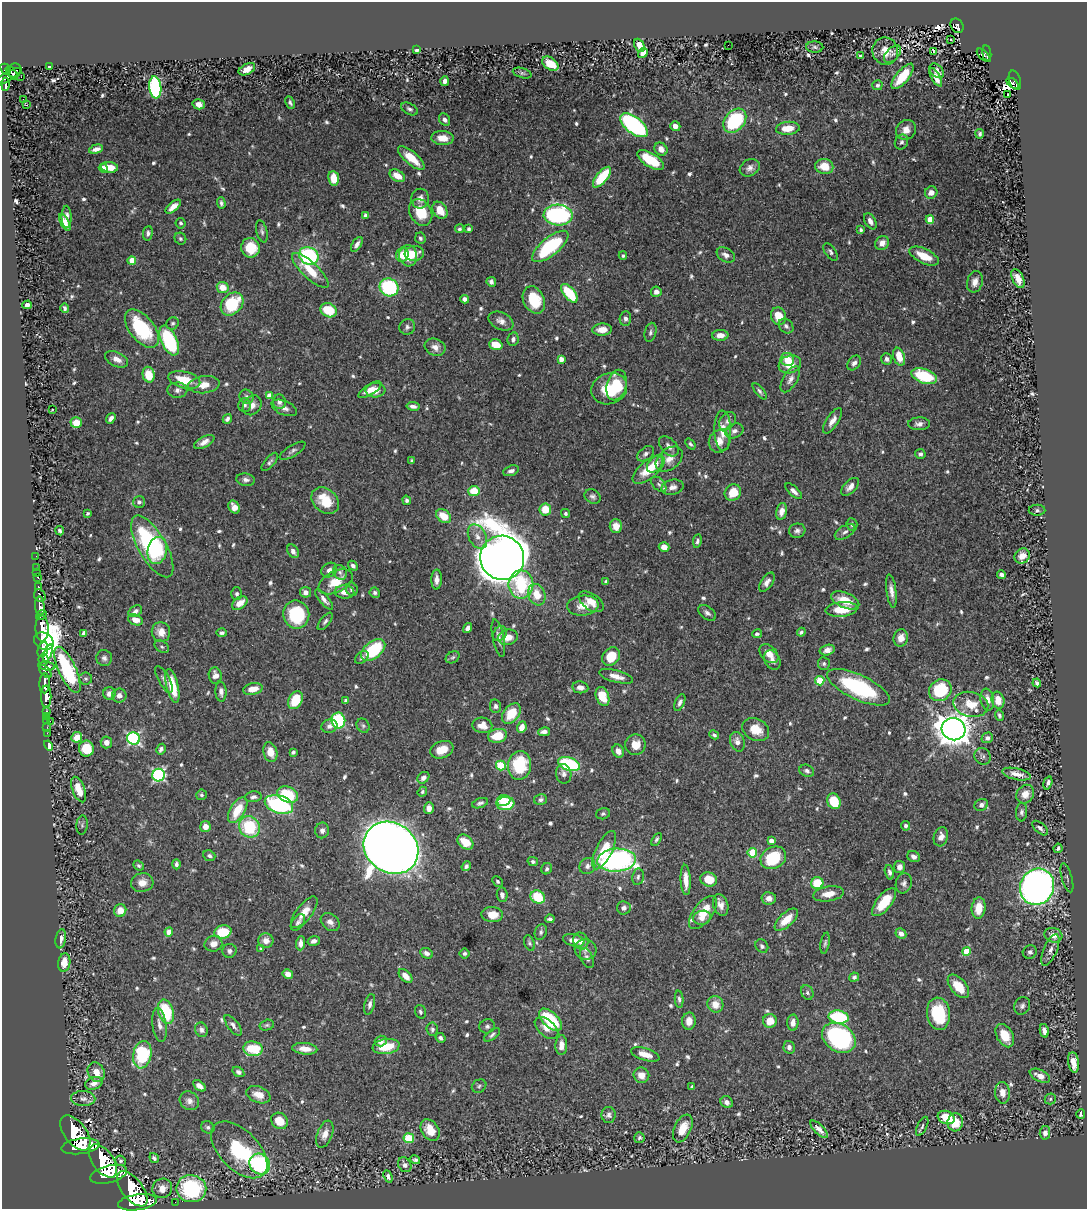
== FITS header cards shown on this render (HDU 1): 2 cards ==
NAXIS1  =                 1085
NAXIS2  =                 1207

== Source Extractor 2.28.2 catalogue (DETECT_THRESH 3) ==
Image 1085 x 1207 px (HDU 1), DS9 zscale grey, 1 PNG px = 1 image px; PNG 1089 x 1211 px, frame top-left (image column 1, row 1207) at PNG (2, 2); each listed source drawn as its Kron ellipse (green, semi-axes under 4 px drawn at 4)
Background 0.847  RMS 0.022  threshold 0.0647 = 3 sigma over >= 5 px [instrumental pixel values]
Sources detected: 724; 5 with non-positive FLUX_AUTO (blend fragments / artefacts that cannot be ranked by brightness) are neither listed nor drawn; of the other 719, the 500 brightest by FLUX_AUTO listed and drawn (219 fainter detections omitted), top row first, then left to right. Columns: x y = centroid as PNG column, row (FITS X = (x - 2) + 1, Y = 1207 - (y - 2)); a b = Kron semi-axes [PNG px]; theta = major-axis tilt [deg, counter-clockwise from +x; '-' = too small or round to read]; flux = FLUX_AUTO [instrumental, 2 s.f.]
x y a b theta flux
957 26 8 6 -56 120
951 39 3 2 - 4.8
639 45 7 5 -63 19
728 45 2 2 - 3.7
815 47 8 5 -3 3.8
417 50 4 4 - 4.2
885 51 14 13 - 21
933 51 4 3 - 4.4
643 53 5 4 - 7.8
987 53 7 4 -81 94
892 54 10 6 45 4
984 55 9 2 -44 39
861 56 4 3 - 3.2
550 64 9 6 -36 43
49 66 3 3 - 4.2
6 69 6 4 -49 510
247 69 9 5 28 13
15 70 7 6 - 450
937 71 8 6 -48 8.2
12 73 8 4 -49 490
522 73 9 5 -16 3.3
902 76 15 6 51 49
6 77 17 4 29 350
21 77 2 2 - 7.1
936 77 10 4 -62 9.8
1015 80 10 5 -72 65
445 81 5 4 - 6.9
1013 83 7 2 -38 25
5 84 6 4 88 220
877 85 5 5 - 3.3
155 87 11 6 -83 190
1008 95 3 2 - 5.9
23 99 2 2 - 220
290 103 7 4 -63 3.2
199 104 6 5 - 8.4
27 105 3 3 - 13
409 109 9 5 -28 4.1
445 120 6 5 - 5.2
735 121 13 10 48 130
634 125 16 8 -38 250
675 126 5 5 - 8.9
788 128 12 6 6 23
906 130 10 9 - 12
980 134 5 4 - 2.9
442 138 11 7 -4 17
901 142 8 6 60 4.1
96 149 7 4 15 7.8
661 149 7 6 - 11
411 158 16 6 -41 30
650 160 15 7 -32 61
824 166 9 7 -12 26
109 167 8 5 -6 18
103 168 4 4 - 20
750 168 10 8 29 7.5
397 176 8 5 -31 20
602 177 13 5 51 73
334 178 7 5 -82 23
931 192 6 6 - 11
420 199 10 9 - 8.4
221 203 6 4 -88 3.5
173 207 9 4 39 10
440 210 9 6 -56 23
421 212 14 11 -61 39
365 215 4 3 - 3.4
558 215 14 10 -3 290
67 217 11 5 -89 7
930 219 4 4 - 25
870 221 9 5 -61 7.1
65 222 9 4 -62 8.6
181 223 5 5 - 2.8
459 229 5 4 - 2.9
469 229 4 3 - 3.3
861 230 3 3 - 3
262 231 11 5 -76 4.2
148 233 7 5 83 4.4
420 238 6 5 - 2.9
180 239 6 5 - 2.8
882 243 7 6 - 10
357 244 8 4 57 6.4
550 246 22 9 39 130
250 248 10 9 - 36
831 252 10 5 -55 3.9
414 253 10 7 5 14
402 255 7 6 - 17
726 255 10 6 -31 7.8
309 256 10 8 -30 150
408 256 11 9 -83 26
623 256 4 4 - 3.1
924 256 16 7 -25 33
132 260 4 4 - 20
310 270 24 8 -43 37
1018 279 10 5 -65 15
491 282 5 4 - 4.2
975 282 11 7 77 11
223 287 6 5 - 24
389 287 10 8 -30 120
656 292 5 5 - 7.6
569 293 11 5 -51 66
465 299 4 4 - 5.5
534 300 14 10 -64 50
232 304 13 9 47 75
27 305 5 4 - 6.8
65 308 5 3 - 3.2
329 310 8 6 -28 50
779 316 9 7 -73 25
625 319 7 6 - 5.3
501 321 13 8 -24 10
172 323 6 6 - 3
786 326 8 6 -47 5.2
407 327 8 7 - 4.7
142 329 22 12 -51 100
602 330 10 6 3 13
650 332 10 5 76 4
720 335 8 5 1 13
513 339 7 5 79 4.6
169 341 16 8 -65 130
496 345 7 5 -18 25
435 347 10 8 -20 10
899 357 9 5 -71 25
117 359 12 7 -26 12
561 359 4 4 - 11
787 359 7 6 - 23
887 359 6 5 - 5.3
854 363 8 6 50 5.8
790 364 11 8 18 26
149 375 8 6 -76 32
924 376 13 7 -19 82
790 379 15 7 58 8.8
184 380 16 8 -14 36
204 385 16 8 7 20
617 385 15 10 75 60
609 389 18 15 22 47
177 390 10 7 -2 6.4
370 390 13 5 32 12
375 390 10 7 4 24
760 391 10 4 -51 4
269 395 4 4 - 14
246 397 7 6 - 5
279 402 7 6 - 6.1
244 405 7 6 - 4.1
252 405 10 8 51 12
413 406 7 3 -9 6.2
284 408 13 7 -23 8.7
52 409 3 3 - 4
111 418 6 4 52 6.2
227 419 5 4 - 4.7
727 421 10 7 49 6.5
832 421 15 6 57 11
76 423 5 5 - 22
919 424 11 6 0 6.8
723 431 20 8 -88 19
734 431 9 7 24 6.7
719 441 11 10 - 15
204 442 11 5 29 9.9
690 444 6 4 -51 2.9
669 446 12 7 -47 8.5
293 451 15 5 31 5.3
646 454 9 6 37 4.7
920 454 5 5 - 4
669 459 15 10 39 13
412 461 4 3 - 3.2
270 462 11 5 49 4
655 464 9 6 49 10
649 470 19 9 40 38
511 471 8 5 18 5.6
246 480 9 6 -8 5.7
659 484 9 5 -45 4.3
672 487 11 7 12 8.7
850 487 11 6 45 9
474 491 5 5 - 40
794 491 10 4 -44 6.3
733 492 8 8 - 32
593 496 8 6 -31 4.3
325 500 15 11 -43 45
407 500 5 4 - 3.5
139 502 6 6 - 4.2
234 507 7 5 -60 10
545 509 6 6 - 26
1037 510 8 5 0 3.4
781 511 9 5 77 9.9
87 513 4 3 - 2.9
566 513 4 4 - 3.7
444 516 8 6 -38 27
852 524 6 5 - 3.8
616 526 7 6 - 15
60 531 4 3 - 3
797 531 8 7 - 5.2
845 532 11 6 32 5.7
477 537 13 8 -63 12
697 541 7 4 80 3.7
152 546 35 14 -60 240
664 547 5 5 - 13
157 550 14 9 77 66
293 551 7 5 -59 7.9
36 556 2 2 - 9.4
1022 556 8 7 - 13
502 558 22 22 - 4000
353 566 5 4 - 4.3
37 568 2 2 - 12
329 570 8 6 37 8.1
340 572 8 6 -57 5
37 573 2 2 - 11
1002 575 4 4 - 5.3
38 577 3 3 - 55
437 579 10 5 88 8.3
606 581 3 3 - 2.9
336 582 18 10 27 32
767 582 11 5 56 7.8
521 584 14 12 -90 99
39 587 4 3 - 260
352 589 7 5 -66 4.9
891 591 16 5 -82 9.3
305 592 5 5 - 7.9
345 592 10 6 -3 12
375 593 5 5 - 3.3
237 594 6 5 - 4.1
537 595 11 8 -69 26
40 596 6 5 - 390
324 599 13 4 -48 8
845 600 15 7 -22 27
591 602 14 8 -35 18
240 603 9 5 34 18
583 606 15 10 5 18
40 607 10 5 -87 1800
841 609 16 7 5 35
135 611 7 5 33 6
707 613 10 6 -38 5.3
41 615 6 3 38 1100
296 615 14 13 - 91
135 620 8 5 -21 14
325 621 10 5 52 4.1
42 628 13 6 -90 4200
468 628 5 4 - 5.8
161 632 10 9 - 14
801 632 4 4 - 3.1
84 633 4 4 - 5.3
222 633 5 4 - 4.4
500 634 8 6 52 5.5
757 634 5 4 - 3.4
508 637 10 7 15 16
498 638 19 5 -78 9
901 638 9 7 77 15
44 641 10 8 -32 1300
162 647 8 5 -32 3
43 649 8 5 71 640
373 650 14 8 39 95
827 650 7 5 15 8
48 653 9 4 70 360
769 654 11 7 -45 15
453 657 7 5 30 2.9
611 657 10 8 47 34
104 658 8 8 - 5.4
362 658 7 5 39 3.8
43 660 6 5 - 1100
772 660 10 7 -63 7.3
824 664 6 6 - 3.3
47 666 8 3 -6 740
67 670 25 8 -65 140
45 671 8 4 -49 530
215 675 8 6 -82 9.1
616 676 17 6 -15 13
86 679 6 6 - 3.6
164 679 15 5 -61 5.1
820 681 4 4 - 49
45 683 10 5 88 1900
1037 683 4 4 - 4
172 686 17 6 -76 37
580 687 8 6 -9 8.5
858 687 34 12 -25 160
253 689 10 5 11 19
940 690 12 10 38 79
221 692 10 5 -87 6.2
109 693 6 6 - 10
119 695 7 7 - 8.1
602 696 10 6 -70 32
46 697 11 5 -90 1800
295 700 9 6 61 47
987 700 11 6 -81 13
998 700 8 6 -77 18
346 701 4 4 - 4.6
680 703 9 4 67 5.6
971 704 17 12 -12 29
495 706 7 5 -79 3.9
47 711 3 2 - 45
511 714 11 7 53 40
999 715 5 3 - 2.9
46 716 3 2 - 32
46 720 2 2 - 20
50 721 2 2 - 17
338 721 8 7 - 130
482 725 10 7 -10 14
329 726 8 6 15 6.8
363 726 7 6 - 2.9
47 727 2 2 - 18
522 727 6 4 66 11
954 729 12 11 - 2500
756 730 14 10 -29 27
544 732 6 4 11 7.7
47 733 2 2 - 15
714 735 5 4 - 3.1
498 736 9 7 12 35
77 737 5 5 - 22
134 738 6 6 - 260
987 738 6 5 - 4.6
106 742 6 5 - 9
737 742 10 7 -71 11
48 745 5 3 - 25
635 745 10 10 - 18
86 749 8 7 - 46
161 749 5 4 - 4.3
442 750 12 8 20 21
618 751 7 5 -62 8.3
270 752 10 6 -75 18
293 752 4 3 - 3.2
983 756 9 7 -54 4.3
569 764 11 6 -19 160
519 765 14 11 83 76
501 766 5 5 - 66
807 771 7 6 - 4.4
564 774 10 7 -78 5.6
1016 774 14 5 -12 12
159 775 6 6 - 240
423 778 6 5 - 7.4
1048 783 7 4 72 4.4
79 790 13 6 -69 23
422 792 5 4 - 2.9
1025 794 10 8 52 15
201 795 5 5 - 2.9
288 795 11 7 -24 61
253 797 8 5 7 4.8
504 800 7 5 8 42
541 800 6 5 - 4.3
834 801 8 6 -65 43
480 803 8 4 19 3.9
279 804 14 9 -17 180
505 804 9 6 7 68
981 805 7 6 - 6.2
429 808 6 5 - 10
238 810 14 7 59 37
1022 812 9 5 86 4.5
603 814 7 5 16 3
82 825 9 5 86 3.3
906 826 5 4 - 3.5
205 827 5 5 - 12
249 827 11 10 - 83
1040 828 9 5 -42 4.9
322 830 8 7 - 6
941 837 10 7 74 10
657 839 7 4 58 3
771 841 4 4 - 11
465 842 9 6 -39 29
391 848 29 24 -35 2800
1058 848 5 3 - 4.3
604 850 21 8 64 46
752 853 5 4 - 63
209 856 6 5 - 3.1
914 857 6 5 - 6.7
773 858 13 10 29 66
616 860 19 11 4 360
533 861 5 4 - 3.5
176 864 5 4 - 4.1
138 866 5 4 - 3.1
466 866 5 3 - 3.7
587 866 8 7 - 6.3
899 867 6 5 - 7.9
547 869 6 5 - 3.1
889 872 7 4 -77 4.5
638 877 8 5 80 3.9
1067 878 15 5 -74 5.1
686 880 15 5 -87 16
709 880 8 7 - 28
497 881 6 4 -48 3.1
142 883 11 9 13 14
817 883 6 6 - 45
904 883 10 8 74 5.8
1037 887 18 17 - 1100
829 894 15 7 9 17
502 895 7 5 -83 7.8
538 897 7 6 - 61
769 898 7 6 - 9.6
884 902 17 7 51 40
721 905 11 7 -73 9.6
624 908 7 6 - 5.5
979 908 11 7 83 26
120 911 6 6 - 19
304 912 19 8 52 18
703 913 20 9 53 31
492 914 10 7 -3 20
702 918 9 7 15 10
550 919 4 4 - 4.6
786 920 14 7 43 25
298 922 9 6 54 4.5
330 922 10 7 -41 8.4
169 932 4 4 - 13
223 932 9 6 14 56
541 932 8 6 74 3.8
901 933 6 5 - 6.9
1053 935 9 7 -18 14
61 939 9 5 81 9.6
574 940 11 6 -15 14
266 941 8 7 - 11
314 941 6 4 17 6.5
581 941 8 7 - 8.6
300 943 7 4 88 8.1
529 943 8 5 -70 3.2
825 943 11 4 80 3.5
213 944 9 8 - 11
762 946 7 6 - 4.4
261 949 3 3 - 2.9
586 949 11 10 - 9
1050 950 17 6 67 10
229 951 7 7 - 5.2
966 951 4 4 - 31
1030 952 7 6 - 4.9
426 953 6 5 - 7.1
465 953 5 5 - 3.2
587 958 11 6 -65 5.6
64 963 9 6 81 20
288 974 5 5 - 11
405 976 8 5 -47 13
854 977 5 4 - 3.4
958 986 14 7 -50 33
807 992 7 6 - 3.6
679 999 8 4 -85 3.7
370 1004 10 5 76 5.8
715 1004 8 8 - 17
1022 1006 9 7 60 4.9
166 1012 12 7 -74 79
420 1012 7 5 -72 3.1
938 1014 16 11 -82 71
839 1017 10 6 -10 120
550 1020 14 7 -43 86
689 1021 8 6 85 13
770 1021 7 7 - 23
793 1023 8 5 87 9.4
159 1025 17 7 -82 9.9
233 1025 12 5 -54 6.4
267 1025 7 5 15 3
487 1026 8 7 - 4.1
546 1028 14 8 -41 12
432 1029 6 5 - 3.5
201 1030 7 6 - 5.2
1044 1031 7 4 -78 6.6
492 1035 9 4 38 4
1005 1036 12 8 -61 29
440 1038 5 4 - 4.1
839 1038 18 13 -33 250
381 1041 6 5 - 8
561 1045 10 6 88 11
386 1046 13 7 8 38
789 1047 6 5 - 6.6
253 1049 9 7 -8 62
305 1049 12 5 -6 16
645 1054 15 6 -17 18
142 1055 14 9 80 100
1073 1062 10 5 -82 18
96 1072 10 8 -59 15
238 1072 6 4 -34 4.3
641 1075 8 7 - 14
1040 1076 11 6 -26 14
94 1083 9 6 18 8.5
199 1086 7 4 -38 9.1
479 1086 7 6 - 3.3
692 1087 4 3 - 4
1002 1093 11 7 -85 12
258 1095 12 8 -21 15
83 1099 12 7 -2 7.5
1050 1099 5 5 - 2.9
189 1101 10 9 - 7.6
727 1102 6 5 - 6.4
1081 1114 5 3 - 3.6
608 1115 8 7 - 5.1
946 1117 9 6 -19 36
280 1121 9 7 -43 29
955 1122 9 8 - 31
922 1126 10 4 64 3.2
208 1127 7 6 - 3.6
683 1128 15 8 65 27
819 1129 11 4 -45 8.5
430 1130 11 8 -56 24
75 1133 20 11 -53 7800
1045 1133 7 5 80 7.8
325 1134 14 7 69 12
409 1138 5 5 - 76
639 1138 5 5 - 3.6
80 1146 19 7 7 6700
239 1150 35 19 -45 120
154 1158 5 4 - 3.4
415 1160 5 3 - 3.4
103 1161 19 10 -54 6100
120 1161 5 5 - 3.1
260 1164 11 10 - 180
405 1165 8 6 -58 6.9
109 1174 19 8 14 6100
388 1177 6 4 -69 6.1
162 1188 10 9 - 18
132 1189 21 10 -52 6200
191 1189 15 13 -9 180
137 1202 19 8 8 5600
175 1202 2 2 - 9.6
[219 fainter detections neither listed nor drawn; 5 non-positive-flux detections neither listed nor drawn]